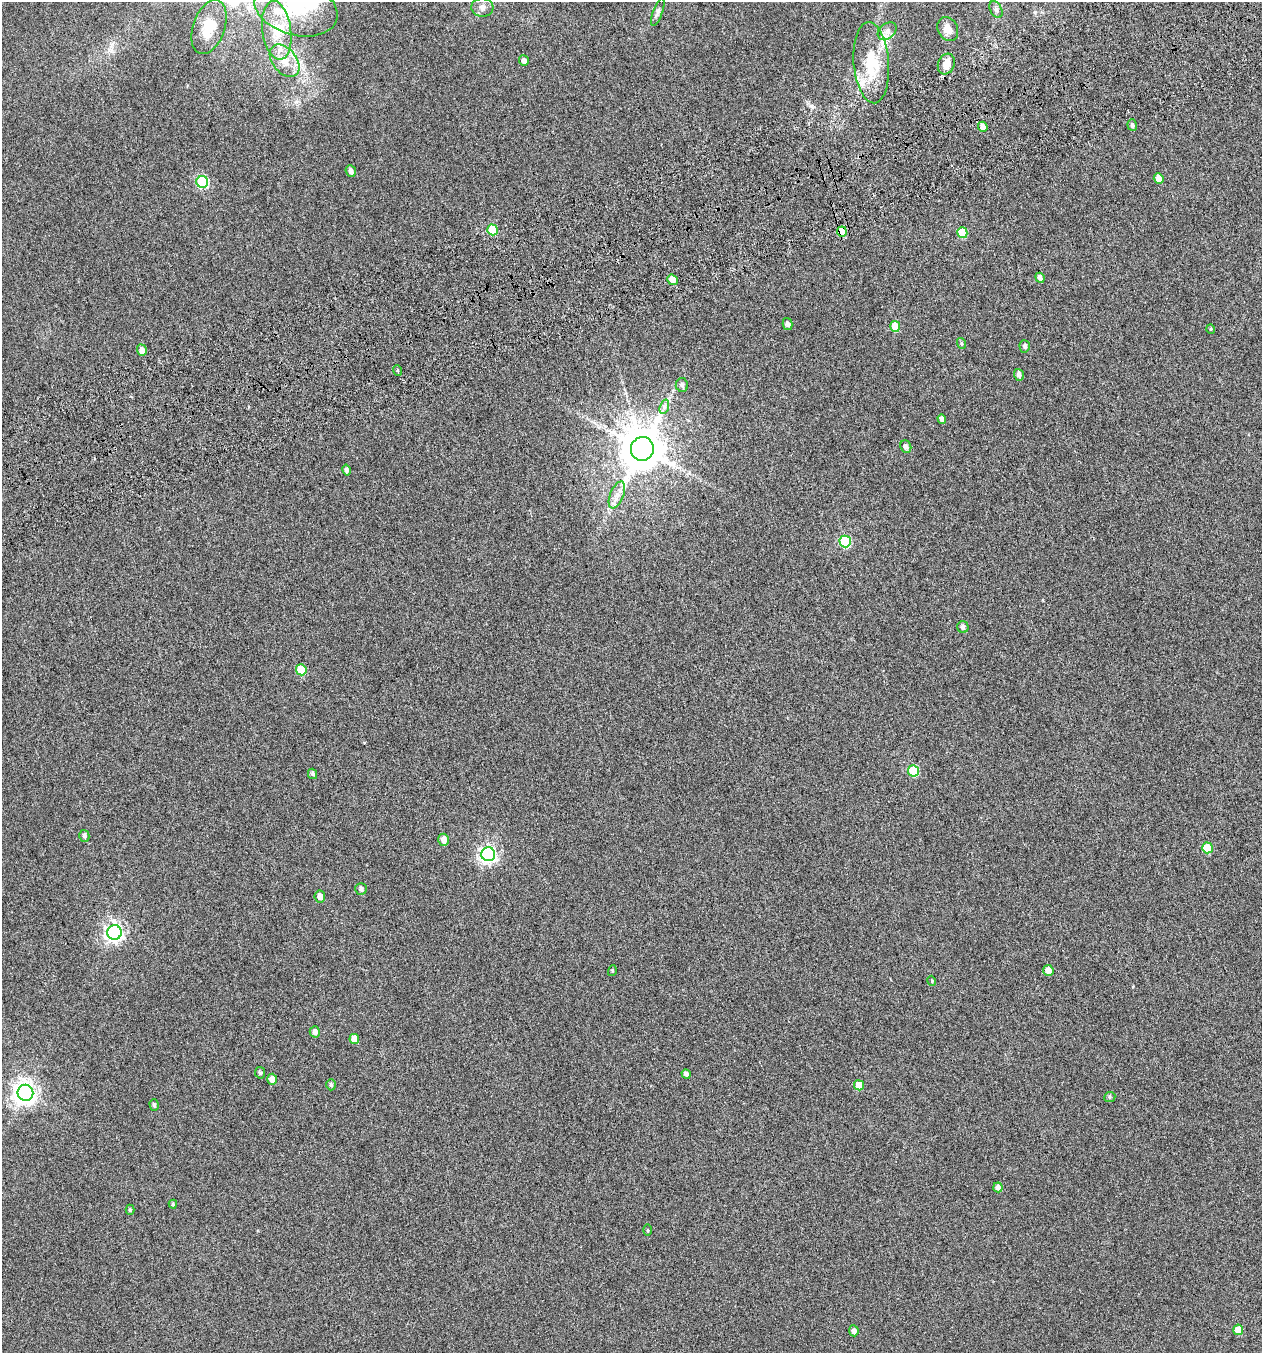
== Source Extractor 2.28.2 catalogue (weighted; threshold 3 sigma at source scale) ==
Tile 10 of 4 x 4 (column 2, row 3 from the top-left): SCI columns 1351-2610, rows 1402-2752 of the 5271 x 5511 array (HDU 1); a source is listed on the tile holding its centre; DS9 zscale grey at full resolution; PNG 1264 x 1355 px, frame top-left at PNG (2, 2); each listed source drawn as its Kron ellipse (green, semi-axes under 4 px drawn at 4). Shown black and unused: <1% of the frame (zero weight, under 4 of 7 exposures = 3% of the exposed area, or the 3 px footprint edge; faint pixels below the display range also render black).
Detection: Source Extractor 2.28.2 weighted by HDU 2 'WHT'; one run over the whole footprint, this tile lists its part. Background -1.89e-04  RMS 0.0033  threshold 0.0137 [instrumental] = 3 sigma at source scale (4.09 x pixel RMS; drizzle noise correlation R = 1.36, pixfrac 0.8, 0.0396/0.0396 arcsec/px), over >= 5 px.
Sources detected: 72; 1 inside a brighter object's white glare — neither listed nor drawn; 3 inside a brighter listed object's ellipse — not listed separately; the other 68 listed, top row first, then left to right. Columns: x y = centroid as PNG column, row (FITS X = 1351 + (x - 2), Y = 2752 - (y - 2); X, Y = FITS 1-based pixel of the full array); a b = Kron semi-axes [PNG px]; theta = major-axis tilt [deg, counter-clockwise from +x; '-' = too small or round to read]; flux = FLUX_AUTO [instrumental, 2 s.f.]
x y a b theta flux
296 8 42 27 -16 19
482 8 11 9 -4 1.7
996 9 9 5 -63 0.84
658 12 15 5 70 1
209 27 28 16 70 7.3
948 29 12 10 -65 2.5
277 30 29 14 -82 9
887 31 10 7 39 1.4
285 61 18 12 -52 5.3
524 61 5 5 - 1.1
871 63 41 17 -85 13
946 64 10 8 69 2.7
1132 125 6 5 - 0.71
983 127 5 4 - 1.7
351 171 6 5 - 1.1
1159 178 5 4 - 2.4
202 182 6 6 - 28
493 230 5 5 - 10
842 231 5 5 - 7.6
962 233 5 5 - 8.5
1040 278 5 4 - 1.2
672 280 5 5 - 2.6
787 324 6 4 -77 0.94
895 326 5 5 - 4.9
1211 329 5 4 - 0.33
961 343 5 3 - 0.4
1025 346 6 5 - 0.8
142 350 6 5 - 1.8
398 371 5 2 - 0.37
1019 375 6 5 - 1.2
682 385 7 6 - 0.99
664 407 7 4 72 0.86
942 419 5 4 - 1.5
906 447 6 5 - 1.1
642 449 12 11 - 1400
347 470 5 4 - 0.89
617 495 14 6 68 2.2
845 541 6 5 - 22
963 627 6 5 - 0.99
301 670 5 5 - 8
914 771 5 5 - 15
313 774 5 4 - 0.67
84 836 6 5 - 0.81
444 840 6 5 - 2
1207 848 5 5 - 7.1
488 854 7 7 - 89
361 889 6 5 - 0.84
320 896 6 5 - 1.7
114 932 7 7 - 120
1048 970 5 5 - 2.2
612 971 5 3 - 0.3
932 981 5 3 - 0.24
315 1032 6 5 - 1.3
354 1039 5 5 - 3
260 1073 6 5 - 0.58
686 1074 5 4 - 0.99
272 1079 5 5 - 2.5
331 1085 5 5 - 0.66
859 1085 5 5 - 3.9
25 1093 8 8 - 210
1110 1097 6 5 - 0.51
154 1105 6 4 -73 0.6
998 1187 5 4 - 1.5
173 1204 4 4 - 0.4
130 1210 5 4 - 0.5
648 1230 6 4 -89 0.33
1238 1330 5 5 - 4.7
854 1331 5 5 - 0.99
Overlapping masked pixels (flux is a lower limit): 1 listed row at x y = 842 231
Isophote crosses this tile's border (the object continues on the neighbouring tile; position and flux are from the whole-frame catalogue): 1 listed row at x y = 296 8